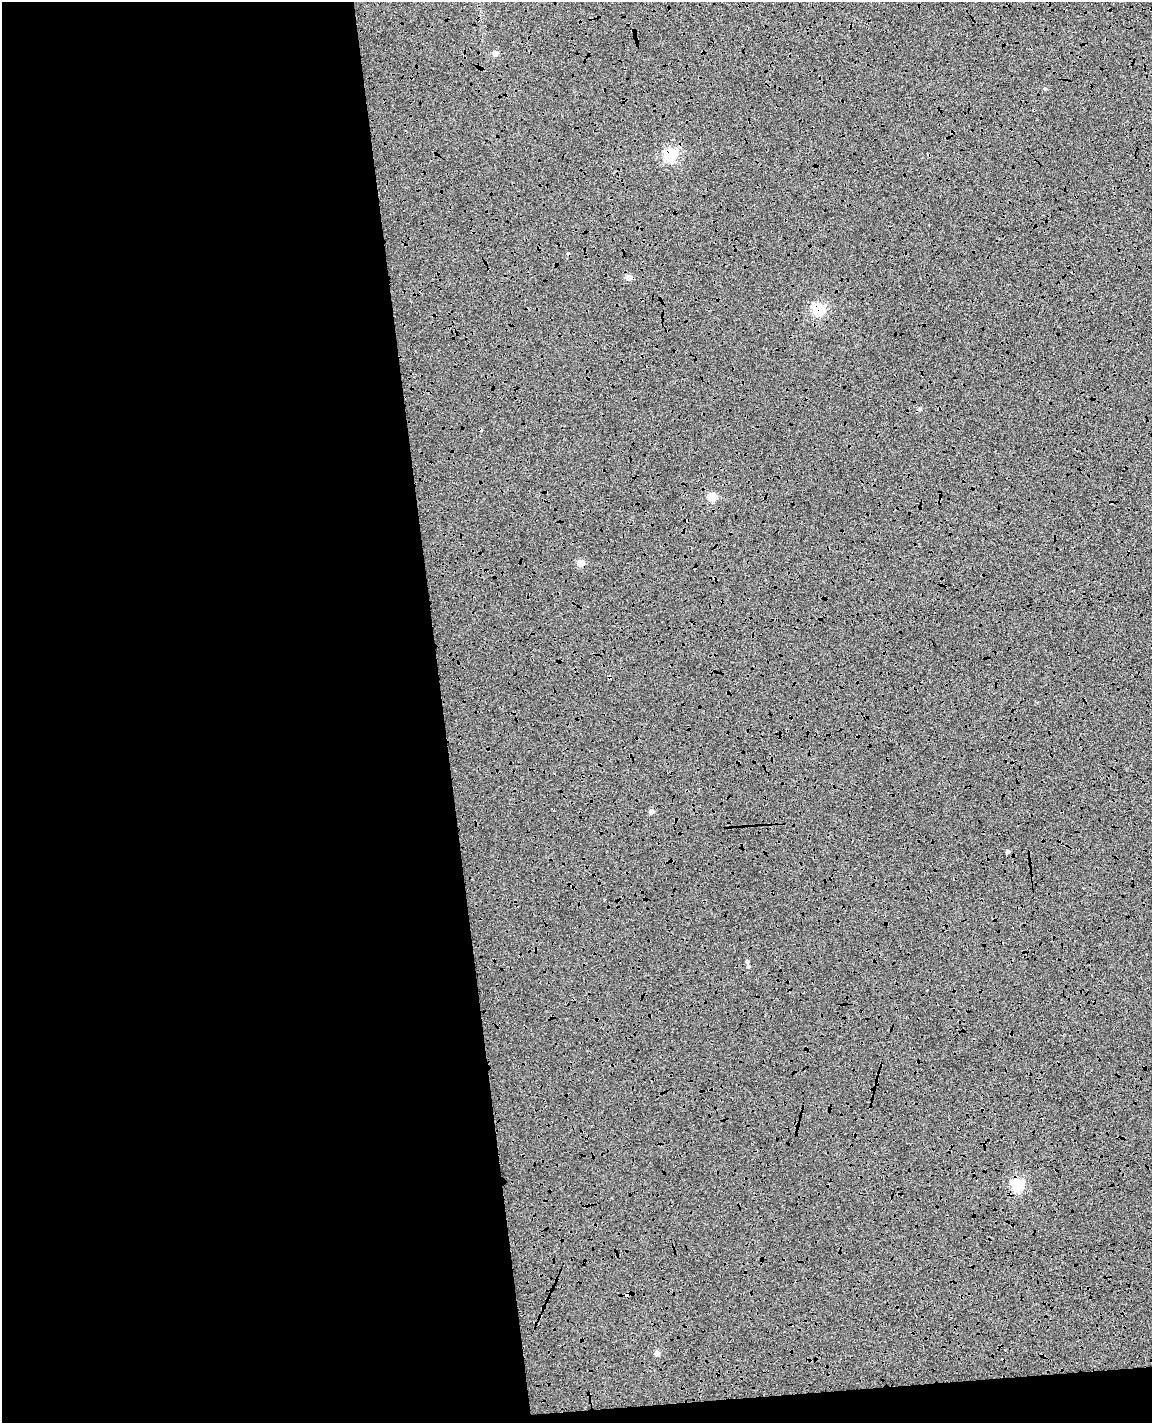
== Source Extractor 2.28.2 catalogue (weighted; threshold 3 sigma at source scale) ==
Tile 9 of 4 x 3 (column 1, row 3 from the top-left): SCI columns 57-1206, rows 139-1559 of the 4714 x 4645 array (HDU 1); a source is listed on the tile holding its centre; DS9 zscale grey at full resolution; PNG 1154 x 1425 px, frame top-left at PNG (2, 2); no overlay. Shown black and unused: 41% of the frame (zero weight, under 4 of 8 exposures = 6% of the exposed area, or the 3 px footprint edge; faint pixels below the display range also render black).
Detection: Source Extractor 2.28.2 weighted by HDU 2 'WHT'; one run over the whole footprint, this tile lists its part. Background 0.00602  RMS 0.0054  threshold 0.022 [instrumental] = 3 sigma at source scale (4.09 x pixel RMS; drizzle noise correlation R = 1.36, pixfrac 0.8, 0.05/0.05 arcsec/px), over >= 5 px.
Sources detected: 19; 4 cosmic-ray / hot-pixel residue — not listed; the other 15 listed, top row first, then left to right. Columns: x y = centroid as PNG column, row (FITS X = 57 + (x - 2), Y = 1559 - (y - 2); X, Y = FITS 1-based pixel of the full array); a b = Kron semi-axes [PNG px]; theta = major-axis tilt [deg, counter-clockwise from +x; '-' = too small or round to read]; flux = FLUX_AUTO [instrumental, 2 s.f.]
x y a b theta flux
495 53 4 4 - 5.3
1045 88 4 4 - 0.59
671 154 6 5 - 85
629 277 5 4 - 5.6
819 309 6 5 - 60
712 497 5 5 - 19
581 563 5 4 - 8.6
609 677 5 3 - 0.72
651 811 5 4 - 2.2
1007 852 4 4 - 1.1
747 962 4 4 - 0.95
748 966 4 3 - 0.78
1018 1185 5 5 - 58
627 1294 4 4 - 2.3
657 1353 4 4 - 3.9
Overlapping masked pixels (flux is a lower limit): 5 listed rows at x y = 671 154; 819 309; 581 563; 609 677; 627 1294